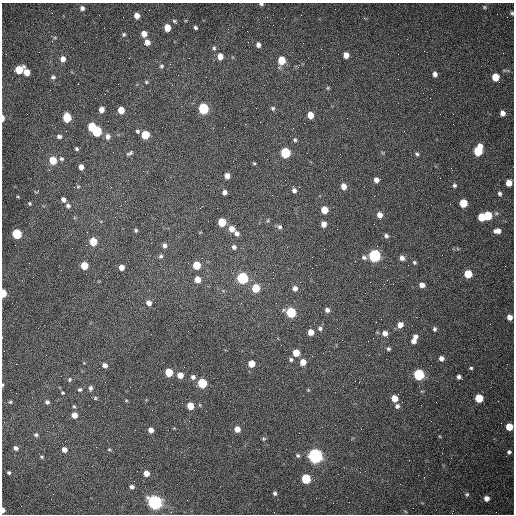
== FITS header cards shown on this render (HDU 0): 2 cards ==
NAXIS1  =                  512 /fastest changing axis
NAXIS2  =                  512 /next to fastest changing axis

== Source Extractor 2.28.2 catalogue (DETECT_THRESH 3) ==
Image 512 x 512 px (HDU 0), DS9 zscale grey, 1 PNG px = 1 image px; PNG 516 x 516 px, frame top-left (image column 1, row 512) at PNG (2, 3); no overlay
Background 1500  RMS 23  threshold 67.7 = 3 sigma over >= 5 px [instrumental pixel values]
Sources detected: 170; all 170 listed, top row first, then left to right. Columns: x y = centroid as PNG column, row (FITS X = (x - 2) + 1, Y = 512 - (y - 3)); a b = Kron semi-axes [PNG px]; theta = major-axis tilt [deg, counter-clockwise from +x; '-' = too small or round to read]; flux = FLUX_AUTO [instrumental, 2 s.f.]
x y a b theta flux
261 4 4 3 - 2600
484 7 5 4 - 1800
82 8 6 5 - 5100
512 13 3 3 - 2000
137 16 5 5 - 11000
175 21 6 4 -41 2500
167 28 5 5 - 22000
195 28 4 3 - 3000
124 34 5 5 - 2600
144 34 6 5 - 14000
51 36 4 4 - 2100
147 42 6 6 - 11000
258 45 5 4 - 5300
214 48 6 5 - 3100
346 55 5 5 - 12000
220 56 6 6 - 13000
63 59 6 6 - 9600
282 60 6 5 - 40000
161 66 6 6 - 2800
19 70 7 5 33 36000
27 72 6 5 - 15000
435 74 5 5 - 6400
53 77 6 5 - 3400
495 77 6 5 - 33000
146 82 5 4 - 2100
328 88 5 4 - 2000
105 94 2 2 - 670
203 108 6 5 - 150000
273 108 6 6 - 3300
101 110 5 5 - 11000
121 110 5 5 - 22000
502 113 5 5 - 8500
310 115 5 5 - 20000
67 117 6 5 - 66000
3 118 5 2 - 8200
91 126 6 5 - 45000
293 128 2 2 - 920
97 131 6 5 - 110000
137 131 5 5 - 2800
404 131 2 2 - 630
145 135 5 5 - 50000
59 136 6 5 - 4200
108 136 7 6 - 7300
295 140 6 5 - 2600
77 149 5 5 - 2700
478 150 9 6 69 69000
129 153 9 4 29 3300
285 153 6 5 - 110000
417 154 5 4 - 2600
61 159 6 6 - 3500
53 160 6 6 - 33000
254 163 4 4 - 1700
81 167 5 4 - 8500
227 176 5 5 - 8800
376 180 5 4 - 8700
509 183 5 5 - 16000
454 185 5 4 - 2900
78 186 6 5 - 2200
343 186 6 5 - 11000
294 190 7 6 - 5700
224 192 5 5 - 5100
500 194 6 5 - 3500
18 196 3 3 - 1500
63 200 5 4 - 5700
30 203 4 4 - 1900
463 203 6 5 - 39000
68 206 6 6 - 4000
324 210 5 5 - 26000
380 215 6 5 - 11000
488 215 6 5 - 49000
482 217 6 5 - 40000
268 220 6 3 71 1900
222 222 6 5 - 42000
324 224 5 5 - 11000
280 227 6 6 - 3900
232 229 7 6 - 12000
136 230 5 4 - 2500
497 231 8 5 2 9100
236 233 7 6 - 5800
17 234 6 5 - 98000
386 236 6 5 - 3500
93 241 5 5 - 37000
164 245 5 5 - 5100
234 247 6 6 - 4600
161 256 6 5 - 2900
374 256 6 6 - 290000
364 258 7 5 -19 4000
402 258 6 5 - 6400
414 262 5 5 - 2300
196 265 5 5 - 41000
84 266 5 5 - 32000
121 267 5 4 - 11000
312 268 2 2 - 710
468 274 5 5 - 43000
242 278 6 5 - 200000
273 278 2 2 - 720
197 279 5 5 - 16000
422 285 5 5 - 8700
256 288 5 5 - 51000
295 288 6 6 - 7000
3 293 5 4 - 38000
149 303 6 5 - 8100
276 303 3 2 - 1100
327 310 6 5 - 5300
291 312 6 5 - 110000
510 317 5 5 - 8300
381 319 2 2 - 870
400 325 6 6 - 11000
320 328 7 6 - 3800
435 329 5 4 - 2800
311 332 5 5 - 15000
385 333 6 5 - 8200
415 336 5 4 - 5100
414 341 6 5 - 7800
388 349 4 4 - 2600
296 353 5 5 - 26000
441 358 5 5 - 6900
291 360 5 5 - 3000
303 362 5 5 - 17000
251 364 5 5 - 21000
105 365 5 5 - 6700
471 368 5 4 - 2000
169 372 5 5 - 49000
180 375 5 5 - 16000
419 375 6 6 - 170000
193 377 6 5 - 4800
459 377 5 4 - 4300
70 379 6 5 - 2500
202 383 5 5 - 100000
2 385 4 2 - 1800
90 388 6 5 - 3900
80 389 6 5 - 2700
308 390 4 4 - 1500
63 393 3 3 - 1800
95 398 5 4 - 2400
395 398 5 5 - 20000
479 398 5 5 - 49000
126 400 5 3 - 1400
10 402 4 4 - 1900
47 402 5 5 - 3900
200 405 5 3 - 1400
74 406 5 4 - 1900
190 406 5 5 - 28000
397 406 6 6 - 5400
74 415 5 5 - 13000
189 421 2 2 - 740
509 427 5 5 - 26000
237 429 5 5 - 14000
151 430 5 5 - 8500
36 435 6 5 - 2800
264 439 5 4 - 2100
16 448 6 5 - 4400
109 449 4 4 - 1700
64 450 6 5 - 8300
509 452 4 4 - 3000
298 456 6 5 - 2700
315 456 6 6 - 720000
41 457 6 4 -1 2000
9 473 4 3 - 2200
146 473 5 5 - 13000
306 479 6 5 - 92000
400 484 3 2 - 710
131 487 5 5 - 4600
275 493 5 4 - 3400
467 494 6 6 - 2800
316 498 2 2 - 3600
486 498 5 5 - 8500
155 502 6 6 - 590000
3 510 5 3 - 5100
405 511 5 3 - 1300
At the frame edge (FLAGS 8, measured only in part): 7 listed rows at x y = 261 4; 512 13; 3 118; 3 293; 2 385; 509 427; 3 510